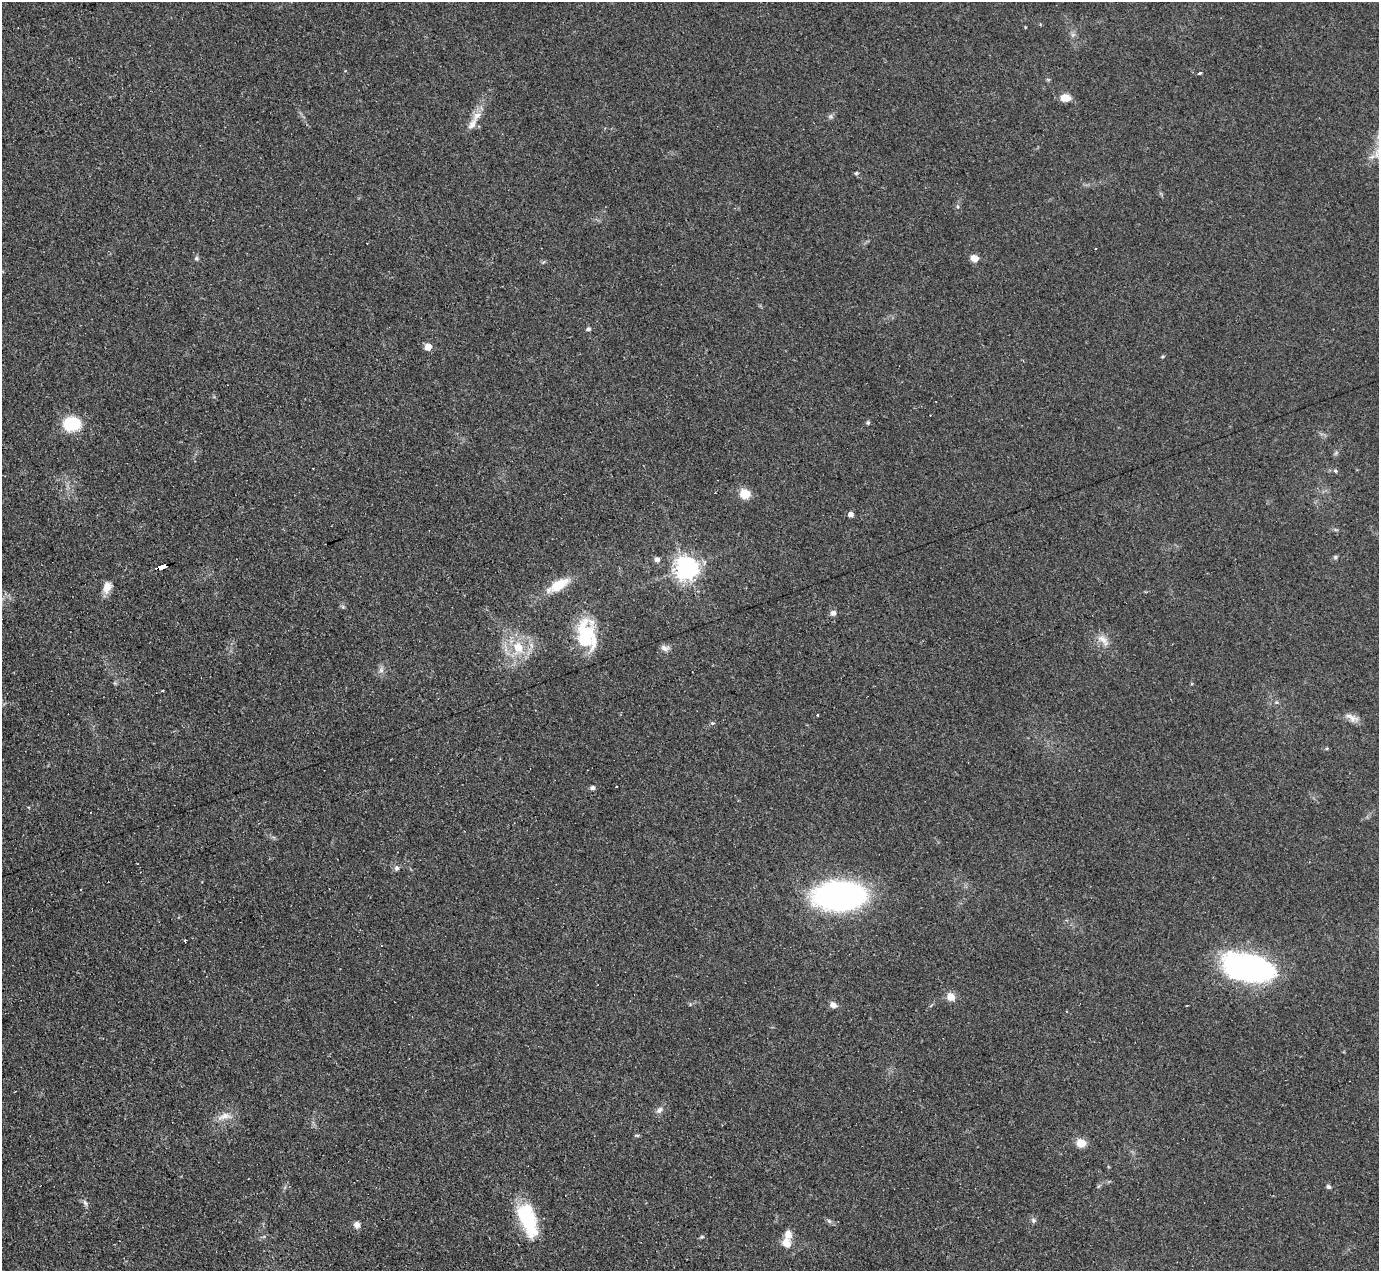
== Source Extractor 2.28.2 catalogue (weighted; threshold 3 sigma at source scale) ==
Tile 7 of 4 x 4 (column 3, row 2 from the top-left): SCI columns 2756-4132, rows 2812-4080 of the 5510 x 5494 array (HDU 1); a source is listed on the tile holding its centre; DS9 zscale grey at full resolution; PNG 1381 x 1273 px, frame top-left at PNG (2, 2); no overlay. Shown black and unused: <1% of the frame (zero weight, under 3 of 4 exposures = <1% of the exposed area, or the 3 px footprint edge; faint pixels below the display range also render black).
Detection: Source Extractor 2.28.2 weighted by HDU 2 'WHT'; one run over the whole footprint, this tile lists its part. Background 0.0775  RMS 0.0053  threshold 0.024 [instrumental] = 3 sigma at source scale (4.5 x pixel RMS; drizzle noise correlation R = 1.50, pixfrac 1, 0.05/0.05 arcsec/px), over >= 5 px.
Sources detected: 57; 1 inside a brighter object's white glare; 2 cosmic-ray / hot-pixel residue — not listed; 2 inside a brighter listed object's ellipse — not listed separately; the other 52 listed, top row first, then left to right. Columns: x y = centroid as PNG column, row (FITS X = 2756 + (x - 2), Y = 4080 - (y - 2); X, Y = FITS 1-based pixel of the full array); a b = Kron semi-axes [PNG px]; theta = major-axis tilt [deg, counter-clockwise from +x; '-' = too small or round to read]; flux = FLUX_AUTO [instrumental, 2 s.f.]
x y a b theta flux
1199 73 3 3 - 3.7
1065 98 10 7 -3 7
477 116 15 9 41 4.9
831 116 6 6 - 1.1
856 173 5 4 - 0.72
196 258 6 5 - 0.92
974 258 9 7 -13 4
588 329 6 5 - 1.1
428 347 6 5 - 7.5
1162 357 5 3 - 0.54
868 422 6 4 -71 0.84
71 424 17 13 6 24
1335 471 6 4 -44 0.76
745 494 10 8 -35 9.3
851 514 5 5 - 2.6
1335 557 6 5 - 0.85
657 559 7 6 - 1.8
162 566 9 3 19 50
686 568 9 9 - 260
558 585 28 11 30 13
107 587 15 9 72 5
343 607 6 5 - 0.83
833 613 7 7 - 2
586 634 35 22 89 29
1103 640 22 8 -43 5
518 647 16 13 -71 12
665 648 11 7 -11 2.4
381 670 7 6 - 1.7
163 691 3 3 - 3.2
817 715 3 2 - 0.71
1352 718 20 8 -27 3.8
712 723 6 4 15 0.7
617 787 3 2 - 0.65
592 788 6 6 - 1.3
397 868 8 6 34 1.4
839 896 33 18 3 230
185 941 4 2 - 0.59
1247 967 42 21 -12 160
951 997 9 8 - 4.9
833 1005 8 6 -25 3
659 1110 11 7 50 2.1
224 1116 20 9 18 5.3
637 1135 6 4 -1 0.69
1081 1143 8 8 - 7.5
1329 1187 6 5 - 1.1
85 1203 9 5 -62 1.5
528 1219 42 18 -71 31
1033 1220 7 6 - 1.3
829 1221 7 4 -44 1.1
357 1225 7 6 - 2.9
702 1237 6 4 20 0.77
786 1243 15 12 -74 5.6
Overlapping masked pixels (flux is a lower limit): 1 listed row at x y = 162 566